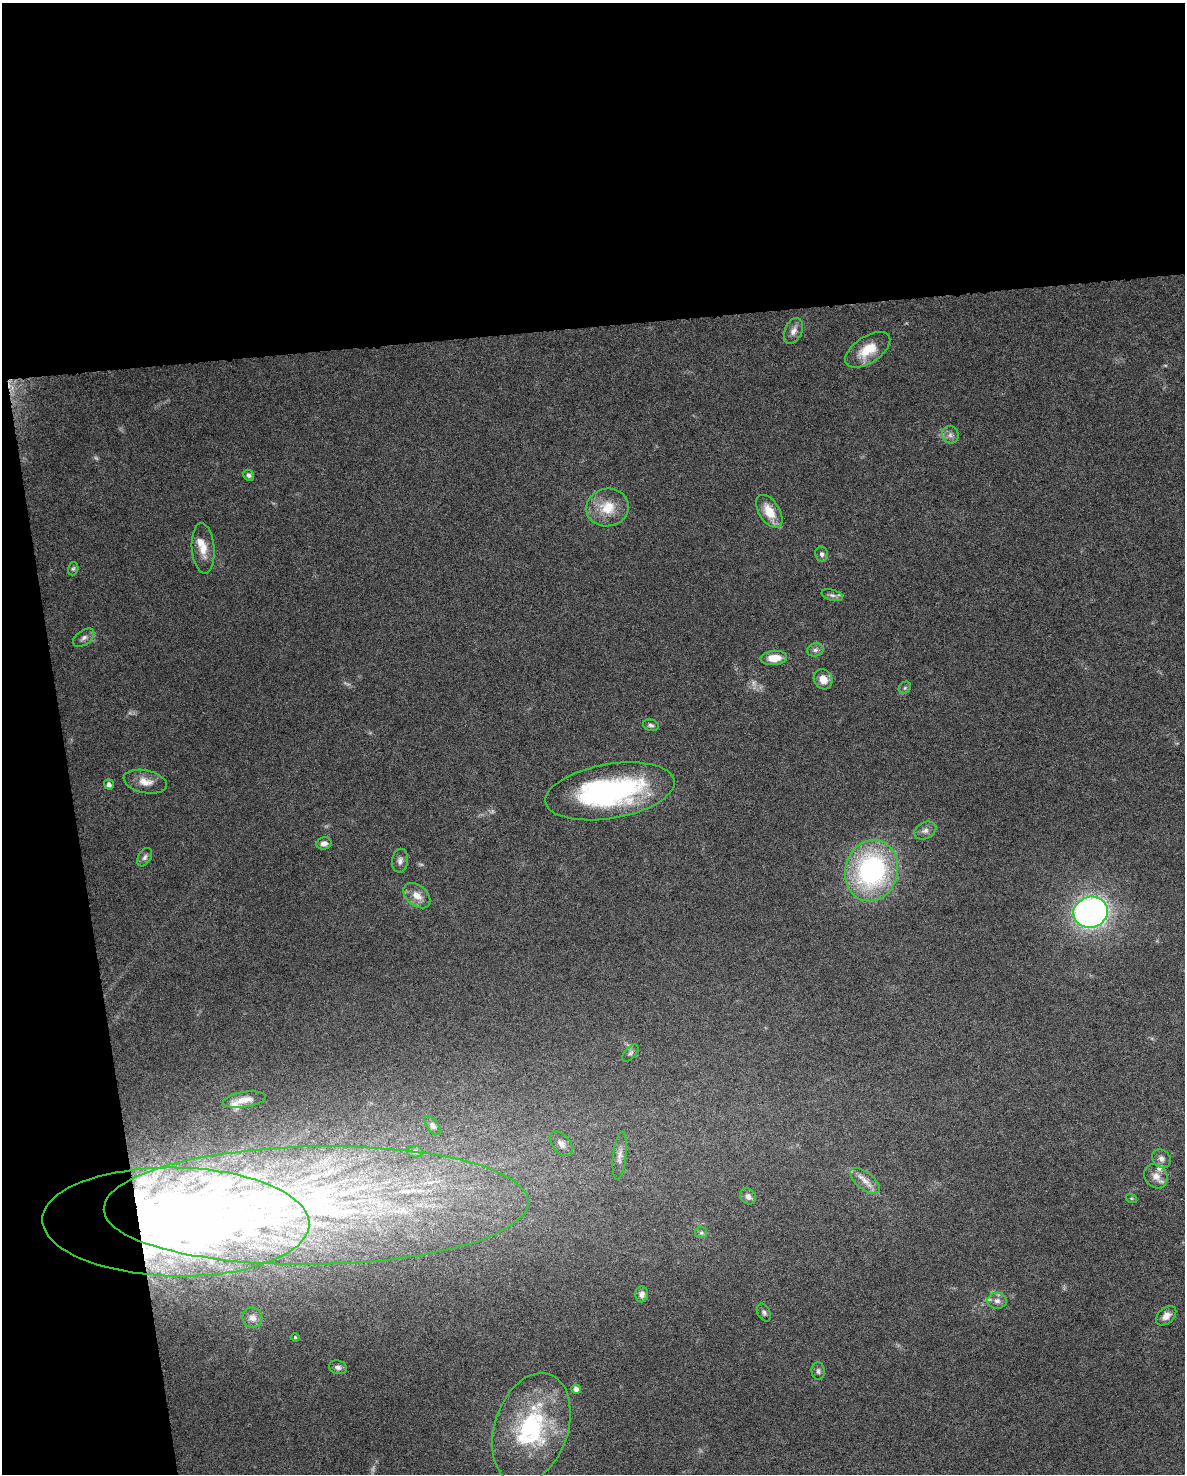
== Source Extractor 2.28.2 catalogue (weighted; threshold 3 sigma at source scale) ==
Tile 1 of 4 x 3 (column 1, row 1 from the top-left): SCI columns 1-1183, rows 3006-4477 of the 4731 x 4494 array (HDU 1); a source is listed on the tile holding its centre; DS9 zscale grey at full resolution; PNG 1187 x 1476 px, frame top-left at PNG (2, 3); each listed source drawn as its Kron ellipse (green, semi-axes under 4 px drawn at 4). Shown black and unused: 28% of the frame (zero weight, under 6 of 12 exposures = <1% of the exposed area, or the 3 px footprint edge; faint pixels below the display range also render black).
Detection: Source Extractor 2.28.2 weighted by HDU 2 'WHT'; one run over the whole footprint, this tile lists its part. Background 0.0368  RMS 0.0023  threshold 0.00935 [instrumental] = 3 sigma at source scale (4.09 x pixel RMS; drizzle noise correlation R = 1.36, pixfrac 0.8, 0.0396/0.0396 arcsec/px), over >= 5 px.
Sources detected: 68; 6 too faint to see at this stretch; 2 inside a brighter object's white glare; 1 cosmic-ray / hot-pixel residue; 1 long thin detection or spike segment (spike, bleed or trail) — neither listed nor drawn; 8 inside a brighter listed object's ellipse — not listed separately; the other 50 listed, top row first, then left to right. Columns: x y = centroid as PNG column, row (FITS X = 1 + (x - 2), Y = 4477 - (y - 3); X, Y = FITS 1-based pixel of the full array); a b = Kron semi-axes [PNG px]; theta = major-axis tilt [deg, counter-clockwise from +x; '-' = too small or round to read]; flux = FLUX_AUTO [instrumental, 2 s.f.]
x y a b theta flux
793 331 14 8 67 1.5
868 350 25 13 33 5.2
950 435 9 8 - 0.99
249 475 6 5 - 0.73
607 507 21 19 11 5.6
769 511 18 10 -58 4.2
203 548 25 11 -86 3
822 554 7 6 - 0.65
73 569 7 5 73 0.38
832 595 11 5 -16 0.67
84 638 12 7 37 0.98
815 650 8 6 14 0.74
774 658 13 7 5 3.3
823 679 10 9 - 2.4
905 688 7 5 46 0.49
651 725 8 5 -13 0.53
145 782 22 11 -12 2.6
109 784 5 4 - 0.7
610 791 65 27 10 44
925 831 11 8 27 1.1
324 843 7 6 - 1.1
145 857 10 6 58 0.72
400 861 12 8 81 0.95
871 871 31 26 75 40
417 896 15 10 -40 2.3
1091 912 17 15 17 88
630 1053 10 5 47 0.58
244 1100 22 7 9 2.1
432 1125 11 5 -54 0.61
561 1144 14 8 -50 1.4
415 1152 8 5 -11 0.73
620 1156 24 6 84 1.6
1161 1159 10 8 -44 1.1
1156 1176 13 11 -50 2
865 1181 18 8 -39 2
748 1196 9 7 -44 0.98
1131 1198 5 3 - 0.24
316 1205 212 59 1 140
176 1222 133 54 -1 170
701 1233 6 5 - 0.4
642 1294 8 6 88 0.88
997 1301 10 8 -1 1
764 1312 9 6 -63 0.55
1166 1316 12 7 42 1.7
252 1318 10 9 - 1.3
295 1337 4 4 - 0.27
338 1367 9 6 -14 0.8
818 1371 9 6 -85 0.68
576 1389 5 4 - 1
531 1428 57 36 71 27
Overlapping masked pixels (flux is a lower limit): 1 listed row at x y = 176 1222